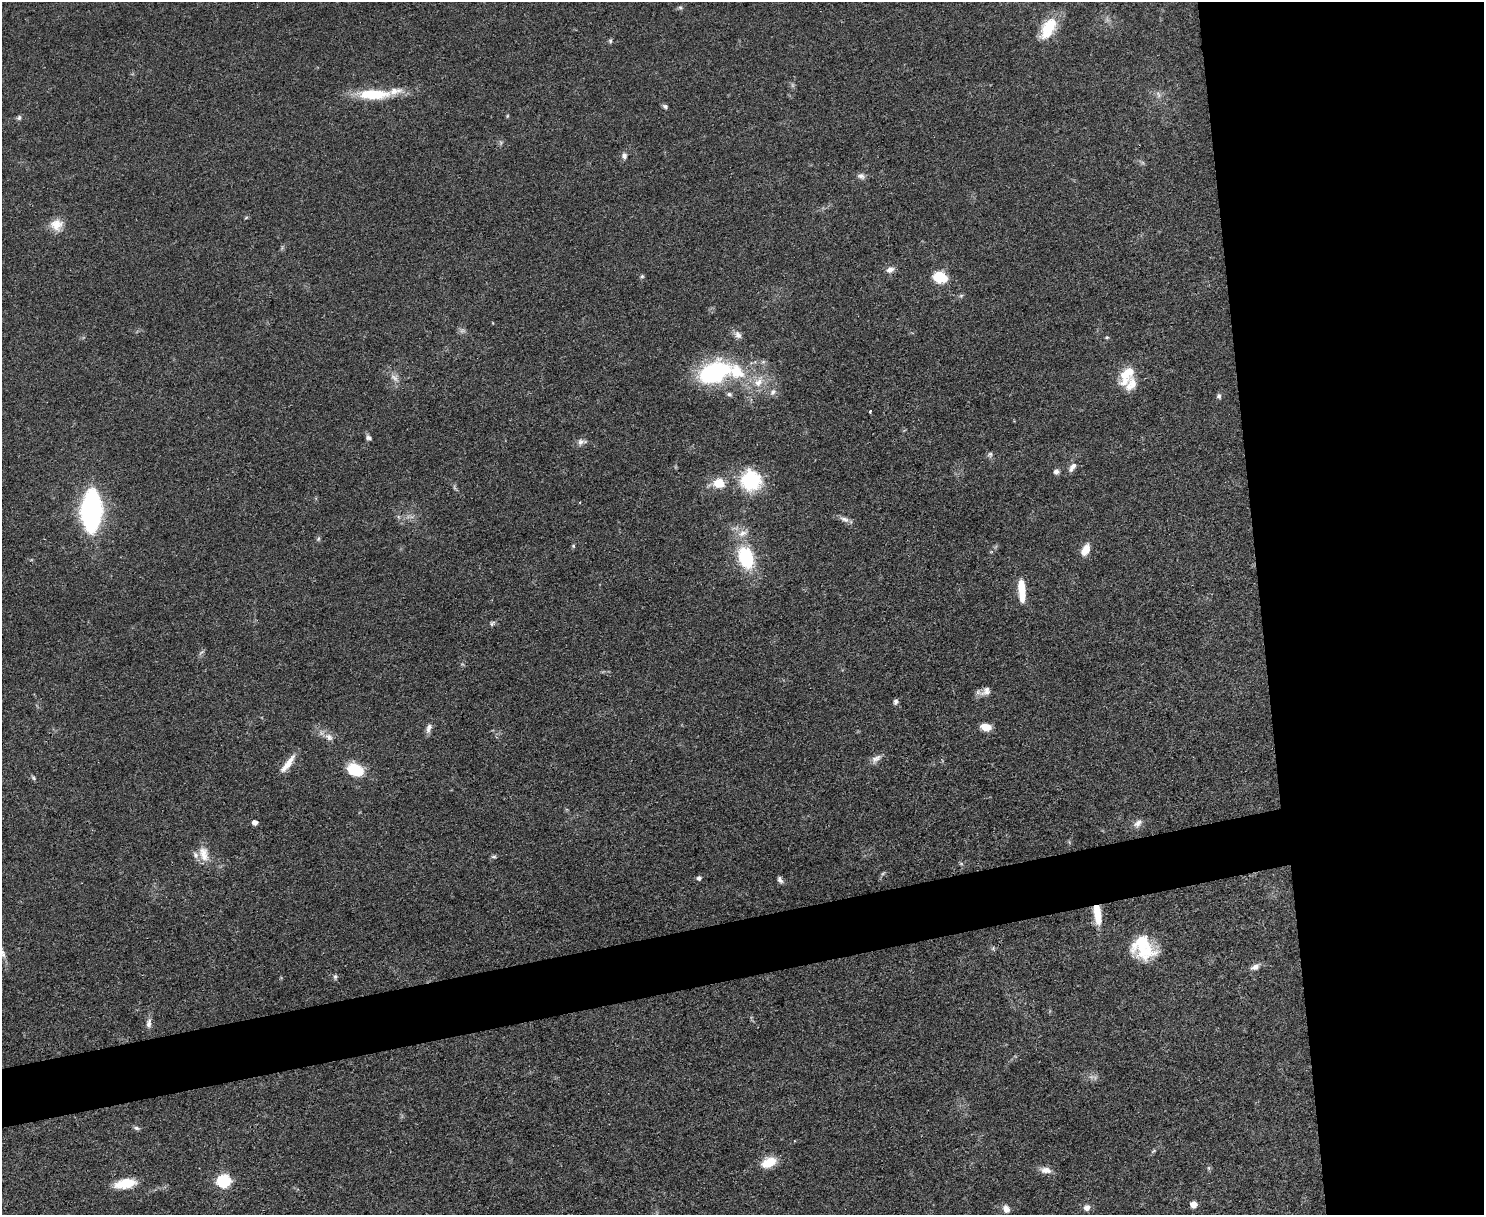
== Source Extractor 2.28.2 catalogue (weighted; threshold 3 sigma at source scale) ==
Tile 6 of 3 x 4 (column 3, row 2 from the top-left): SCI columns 3100-4581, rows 2425-3637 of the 4832 x 4849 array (HDU 1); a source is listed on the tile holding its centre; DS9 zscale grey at full resolution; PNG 1486 x 1217 px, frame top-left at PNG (2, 2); no overlay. Shown black and unused: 19% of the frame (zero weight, under 3 of 4 exposures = <1% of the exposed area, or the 3 px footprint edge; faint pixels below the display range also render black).
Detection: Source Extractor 2.28.2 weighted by HDU 2 'WHT'; one run over the whole footprint, this tile lists its part. Background 0.0514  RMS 0.0049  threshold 0.022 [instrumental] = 3 sigma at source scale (4.5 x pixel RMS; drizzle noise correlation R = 1.50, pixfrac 1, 0.05/0.05 arcsec/px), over >= 5 px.
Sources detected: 84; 3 too faint to see at this stretch — not listed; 8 inside a brighter listed object's ellipse — not listed separately; the other 73 listed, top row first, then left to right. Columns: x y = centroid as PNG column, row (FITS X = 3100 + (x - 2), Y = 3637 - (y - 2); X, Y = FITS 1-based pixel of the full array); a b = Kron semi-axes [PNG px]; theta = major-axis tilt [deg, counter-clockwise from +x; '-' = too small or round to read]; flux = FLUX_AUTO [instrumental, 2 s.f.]
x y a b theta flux
680 7 6 5 - 0.88
1048 26 26 16 47 14
610 41 6 5 - 0.94
374 94 40 12 0 21
1158 94 10 5 -69 1.5
665 106 7 5 -29 1.1
507 116 5 3 - 0.49
19 118 6 6 - 1.1
624 156 8 7 - 1.9
861 176 11 7 -20 1.9
246 218 6 3 20 0.54
56 225 16 15 - 6.5
890 270 11 7 17 2.5
642 276 5 5 - 0.75
940 277 12 10 -17 16
961 296 6 5 - 0.85
738 335 12 8 -54 2.4
1107 337 5 4 - 0.59
715 372 41 24 20 51
758 382 18 11 58 7.3
1131 384 27 21 -35 10
773 392 10 7 49 2.2
729 394 7 5 -29 1.1
1219 396 7 6 - 1.1
870 411 3 3 - 0.86
369 438 7 5 -44 1.5
581 442 14 7 10 2.3
990 454 8 7 - 1.2
1073 467 14 7 53 2.9
1056 472 6 6 - 1.6
751 480 25 24 - 26
719 483 13 11 -3 8.3
91 511 25 11 88 200
845 519 14 6 -21 2.3
743 533 17 9 24 4.4
318 539 6 4 47 0.75
573 546 5 4 - 0.63
1085 550 14 8 63 5.6
746 558 19 12 -71 33
1022 591 27 8 -86 11
492 624 7 4 66 0.91
986 691 16 10 38 3.6
896 702 7 5 86 1.3
986 727 12 7 -10 5.2
429 728 14 7 73 2.4
329 737 12 8 -40 3.1
876 758 17 8 33 2.9
288 764 26 7 52 5.7
355 770 15 11 -22 18
33 778 8 5 -62 0.84
255 822 5 4 - 2.7
1138 823 14 8 43 2.8
204 854 22 13 -73 6.7
494 857 8 4 0 0.83
699 878 6 6 - 1.2
780 880 9 5 -58 1.6
1097 914 23 8 -82 10
993 948 6 5 - 0.83
1147 951 31 20 24 16
2 953 19 7 -77 3.2
1255 967 12 7 25 2.6
335 977 8 5 81 1
149 1023 14 7 83 2.5
136 1128 8 5 -20 1.1
1153 1151 8 4 37 0.83
769 1162 15 9 24 11
1209 1168 7 4 90 0.78
1046 1170 16 8 -6 3.6
224 1181 6 6 - 74
125 1184 25 11 10 11
1194 1204 5 5 - 7.1
1087 1208 9 7 25 2.6
1006 1209 10 8 -62 3
Overlapping masked pixels (flux is a lower limit): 1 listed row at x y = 1097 914
Isophote crosses this tile's border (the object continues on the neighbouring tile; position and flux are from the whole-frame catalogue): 1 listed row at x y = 2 953